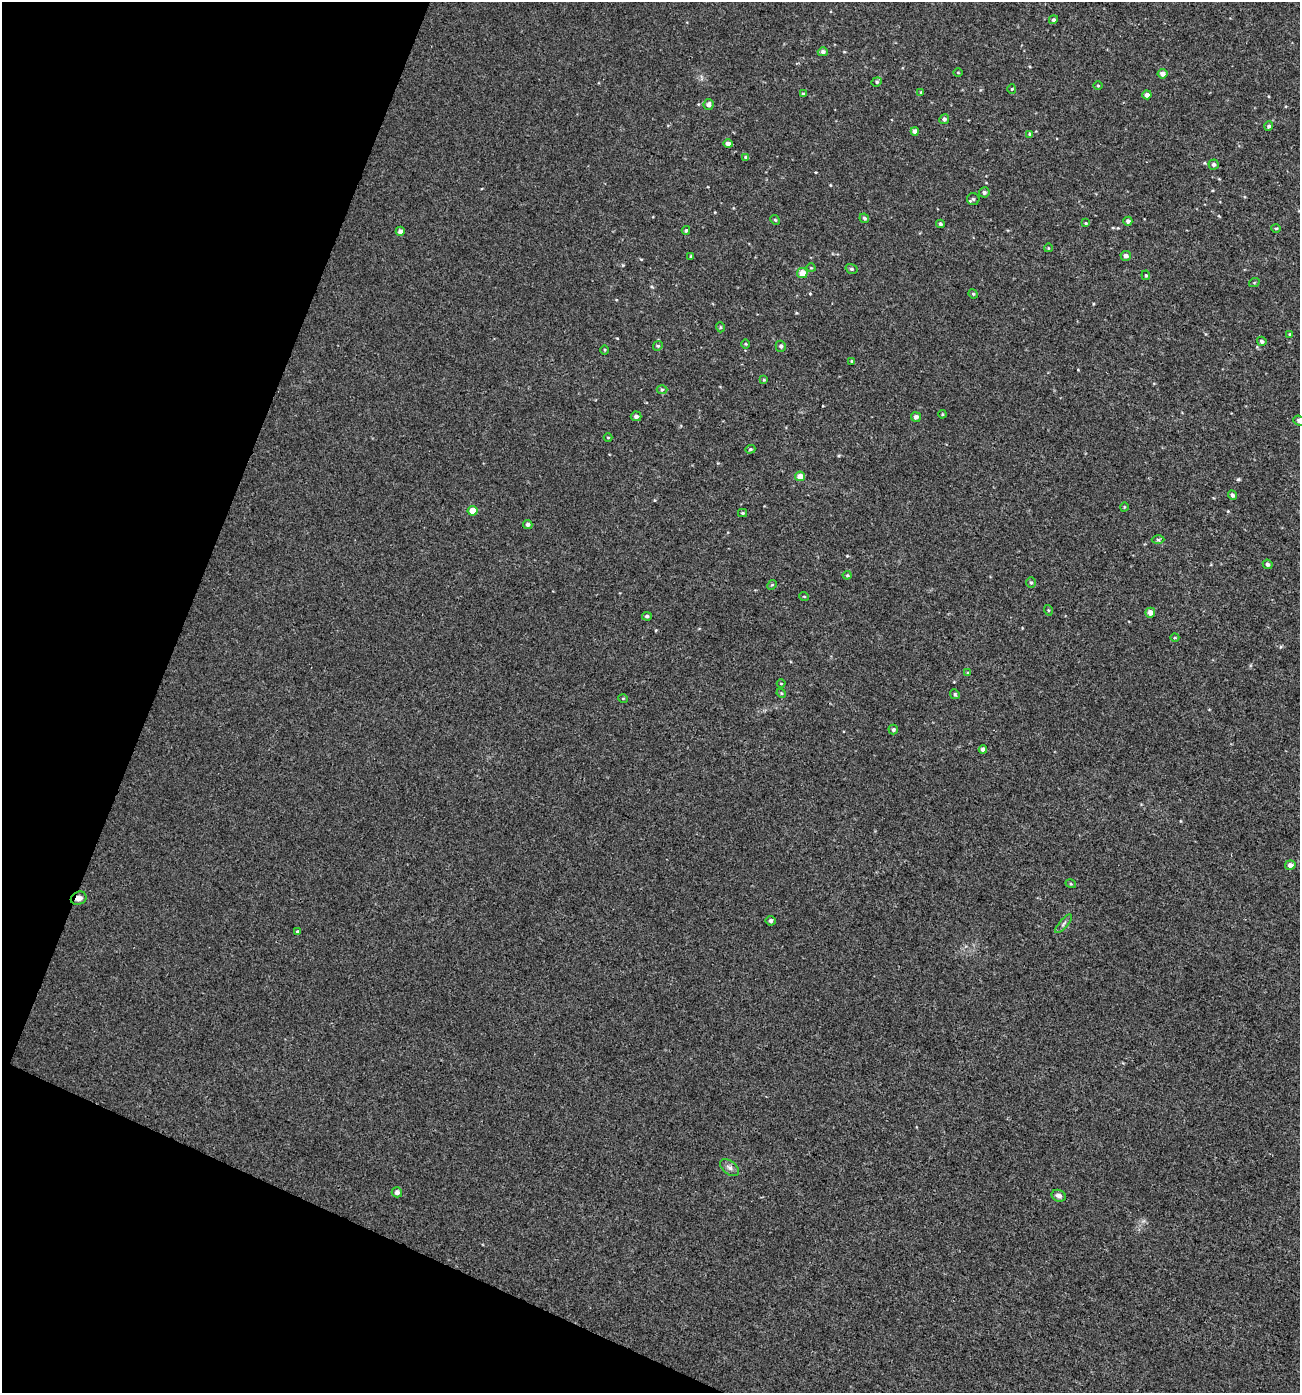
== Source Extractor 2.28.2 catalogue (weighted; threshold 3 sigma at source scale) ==
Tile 9 of 4 x 4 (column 1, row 3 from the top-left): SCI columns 274-1571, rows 1430-2820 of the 5783 x 5630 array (HDU 1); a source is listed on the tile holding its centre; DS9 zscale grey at full resolution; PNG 1302 x 1395 px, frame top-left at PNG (2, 2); each listed source drawn as its Kron ellipse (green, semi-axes under 4 px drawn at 4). Shown black and unused: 19% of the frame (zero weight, under 3 of 4 exposures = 4% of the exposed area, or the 3 px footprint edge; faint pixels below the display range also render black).
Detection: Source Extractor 2.28.2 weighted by HDU 2 'WHT'; one run over the whole footprint, this tile lists its part. Background 0.00112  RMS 0.0027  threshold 0.0123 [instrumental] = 3 sigma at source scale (4.5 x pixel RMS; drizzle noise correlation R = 1.50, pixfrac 1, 0.0396/0.0396 arcsec/px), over >= 5 px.
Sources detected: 85; all 85 listed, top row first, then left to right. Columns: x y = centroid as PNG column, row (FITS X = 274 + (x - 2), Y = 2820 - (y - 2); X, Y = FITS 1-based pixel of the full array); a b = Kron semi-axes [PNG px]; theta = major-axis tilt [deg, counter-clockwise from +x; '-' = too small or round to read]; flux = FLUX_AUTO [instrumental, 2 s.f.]
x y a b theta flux
1053 20 5 4 - 0.48
823 52 5 4 - 0.76
958 72 5 3 - 0.21
1163 74 5 4 - 1.4
877 82 5 4 - 0.39
1098 86 5 3 - 0.24
1012 89 4 4 - 0.27
921 92 3 3 - 0.19
803 94 4 3 - 0.37
1147 95 4 4 - 1.1
709 105 5 5 - 0.98
944 119 5 4 - 0.8
1269 126 4 4 - 0.56
915 131 4 4 - 1.2
1030 134 4 3 - 0.55
728 144 4 4 - 1.2
746 157 4 3 - 0.42
1214 164 5 5 - 0.68
984 192 5 5 - 0.59
973 199 6 6 - 0.55
864 218 5 4 - 0.47
775 220 5 4 - 0.31
1128 221 4 4 - 0.88
1086 223 3 3 - 0.24
940 224 4 3 - 0.39
1276 228 5 3 - 0.29
686 230 4 3 - 0.33
400 231 4 4 - 1
1048 248 4 3 - 0.2
691 256 3 3 - 0.32
1126 256 5 5 - 1
811 268 4 3 - 0.22
852 269 6 4 -17 0.5
802 273 5 5 - 3.4
1146 275 5 4 - 0.32
1254 283 5 3 - 0.28
973 294 5 4 - 0.31
720 327 5 3 - 0.23
1290 334 4 3 - 0.3
1262 341 5 4 - 0.63
745 344 4 3 - 0.25
658 346 5 4 - 0.36
781 346 5 5 - 0.72
605 350 4 3 - 0.25
851 361 3 3 - 0.26
764 380 4 4 - 0.26
662 389 5 3 - 0.33
942 414 4 4 - 0.27
636 416 5 5 - 0.88
916 417 5 5 - 1.2
1299 420 6 5 - 0.68
608 437 4 3 - 0.2
750 449 5 4 - 0.34
800 476 5 5 - 2.6
1232 495 5 4 - 0.66
1124 507 5 3 - 0.21
473 511 5 4 - 4
742 513 4 4 - 0.35
528 524 5 4 - 0.69
1158 540 6 4 -1 0.39
1268 564 5 4 - 0.58
847 575 4 4 - 0.29
1031 583 5 4 - 0.42
772 585 5 4 - 0.28
804 596 5 3 - 0.22
1048 610 5 3 - 0.29
1150 613 5 5 - 1.9
647 616 5 4 - 0.56
1175 638 4 3 - 0.24
968 673 4 4 - 0.33
781 684 4 3 - 0.19
781 693 5 4 - 0.28
955 694 5 4 - 0.36
623 698 5 3 - 0.23
893 729 5 4 - 0.61
983 749 4 4 - 1.1
1290 865 5 4 - 1.1
1071 884 5 3 - 0.29
79 898 8 6 22 1.3
771 921 5 5 - 0.56
1063 924 12 3 49 0.57
297 932 4 3 - 0.41
730 1168 11 6 -38 1
397 1192 5 5 - 1.1
1059 1196 7 5 -23 1
Overlapping masked pixels (flux is a lower limit): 1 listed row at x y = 79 898
Isophote crosses this tile's border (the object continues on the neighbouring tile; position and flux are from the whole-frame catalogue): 1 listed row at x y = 1299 420